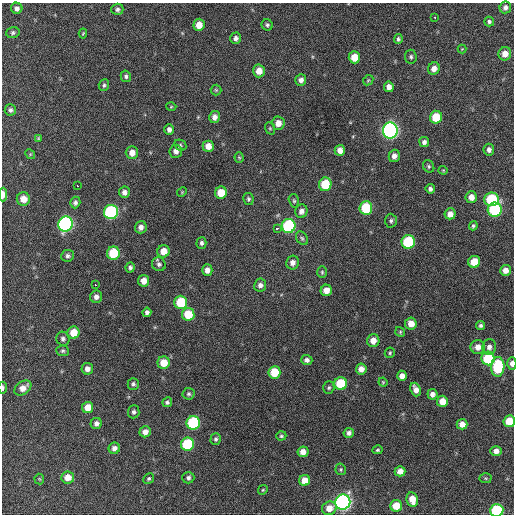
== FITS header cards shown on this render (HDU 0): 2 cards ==
NAXIS1  =                  512 / Axis length
NAXIS2  =                  512 / Axis length

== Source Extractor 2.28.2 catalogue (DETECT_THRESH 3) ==
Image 512 x 512 px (HDU 0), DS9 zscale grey, 1 PNG px = 1 image px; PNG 516 x 516 px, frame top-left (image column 1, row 512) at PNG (2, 3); each listed source drawn as its Kron ellipse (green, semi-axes under 4 px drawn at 4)
Background 494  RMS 14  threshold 41.8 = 3 sigma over >= 5 px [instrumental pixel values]
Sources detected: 148; all 148 listed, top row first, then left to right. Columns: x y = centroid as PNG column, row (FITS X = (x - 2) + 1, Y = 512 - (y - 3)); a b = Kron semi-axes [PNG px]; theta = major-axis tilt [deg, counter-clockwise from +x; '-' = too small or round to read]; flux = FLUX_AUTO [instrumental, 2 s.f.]
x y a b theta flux
505 7 6 5 - 3600
17 8 6 5 - 3600
117 9 6 5 - 2500
435 17 3 3 - 4900
489 22 5 5 - 2100
199 25 6 5 - 11000
267 25 6 5 - 1900
13 33 6 5 - 1800
83 33 5 4 - 930
236 38 6 5 - 3400
398 39 5 3 - 1800
462 49 4 4 - 810
505 54 6 6 - 8200
354 57 6 5 - 13000
411 57 7 6 - 2200
434 68 6 5 - 5800
259 71 6 6 - 9300
126 76 6 5 - 2000
301 80 6 5 - 3900
368 80 6 4 44 1200
104 85 6 5 - 1800
389 87 5 5 - 5000
216 90 5 5 - 1300
171 107 5 3 - 860
10 110 6 6 - 2500
214 117 6 5 - 5300
436 117 6 6 - 23000
278 123 6 6 - 8300
270 128 6 5 - 1300
169 129 5 5 - 3600
390 130 8 7 - 290000
38 138 4 4 - 950
424 142 5 5 - 3100
180 145 6 5 - 1600
208 146 5 5 - 8300
340 150 5 5 - 6300
489 150 6 5 - 3400
176 151 6 6 - 4300
132 153 6 6 - 7300
30 154 5 4 - 1000
394 156 6 5 - 4800
239 157 5 4 - 1200
429 166 6 5 - 1700
443 170 4 4 - 930
325 184 7 6 - 32000
77 185 3 2 - 2300
430 189 5 4 - 2700
124 192 5 5 - 4100
182 192 5 4 - 990
221 193 6 6 - 18000
3 195 7 4 89 7600
471 197 6 5 - 7200
23 199 6 6 - 11000
248 199 6 5 - 1900
491 199 7 7 - 59000
294 201 7 5 -75 1600
75 203 6 5 - 2500
366 208 7 6 - 48000
495 210 7 7 - 78000
301 211 7 6 - 5200
111 212 7 7 - 130000
450 214 5 5 - 6700
391 221 7 6 - 2100
66 224 7 7 - 210000
289 226 7 7 - 95000
473 226 4 4 - 1500
141 227 6 6 - 4600
277 228 3 3 - 13000
302 238 7 5 -55 1800
408 242 7 6 - 70000
201 243 6 5 - 2400
163 251 6 6 - 11000
113 253 6 6 - 36000
67 256 6 6 - 2500
474 262 6 6 - 19000
292 263 7 6 - 5500
159 264 7 6 - 3100
130 267 5 4 - 2400
207 270 6 5 - 6000
505 270 5 5 - 6200
322 272 6 5 - 1500
144 281 6 5 - 8400
95 285 3 2 - 3000
260 285 6 6 - 4200
326 290 6 5 - 9000
96 297 6 6 - 4300
181 302 7 6 - 38000
147 312 5 4 - 2900
188 314 6 6 - 26000
411 324 6 5 - 8900
481 325 4 4 - 2200
400 332 5 4 - 1300
73 333 6 6 - 17000
63 339 7 6 - 3000
373 340 6 6 - 8300
478 347 7 7 - 7000
489 347 8 7 - 4300
63 351 6 5 - 1900
390 353 5 5 - 1500
488 358 7 6 - 52000
307 360 5 5 - 3200
164 363 6 6 - 18000
512 363 6 4 90 4600
498 367 10 6 87 57000
87 369 6 6 - 5600
361 369 5 5 - 6400
274 372 6 6 - 26000
402 376 5 5 - 5900
383 382 4 4 - 1000
133 384 6 5 - 2200
341 384 6 6 - 39000
3 388 6 3 88 2000
23 388 9 6 35 8100
329 388 6 5 - 1700
416 389 7 5 -70 6200
189 394 6 6 - 1900
432 394 5 5 - 4600
442 401 5 5 - 10000
167 402 5 4 - 1800
88 407 6 5 - 11000
134 412 6 5 - 2500
509 421 6 6 - 18000
96 423 6 5 - 4100
193 423 7 6 - 80000
462 424 5 5 - 7100
145 432 6 5 - 5900
349 433 5 5 - 3200
281 436 5 4 - 1400
216 439 6 5 - 2100
187 444 7 6 - 59000
114 448 5 5 - 5000
377 450 5 4 - 1500
496 451 5 5 - 4800
303 452 5 5 - 7000
341 469 6 5 - 1400
400 471 5 5 - 7700
68 477 6 6 - 9900
188 478 6 6 - 2500
485 478 6 5 - 1200
39 479 5 5 - 1100
149 479 6 5 - 1700
305 480 5 5 - 11000
263 490 5 4 - 1100
412 499 7 5 -78 12000
343 502 8 7 - 320000
396 506 6 6 - 17000
329 508 7 6 - 10000
497 510 6 6 - 73000
At the frame edge (FLAGS 8, measured only in part): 5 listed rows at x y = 3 195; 512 363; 3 388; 509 421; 497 510